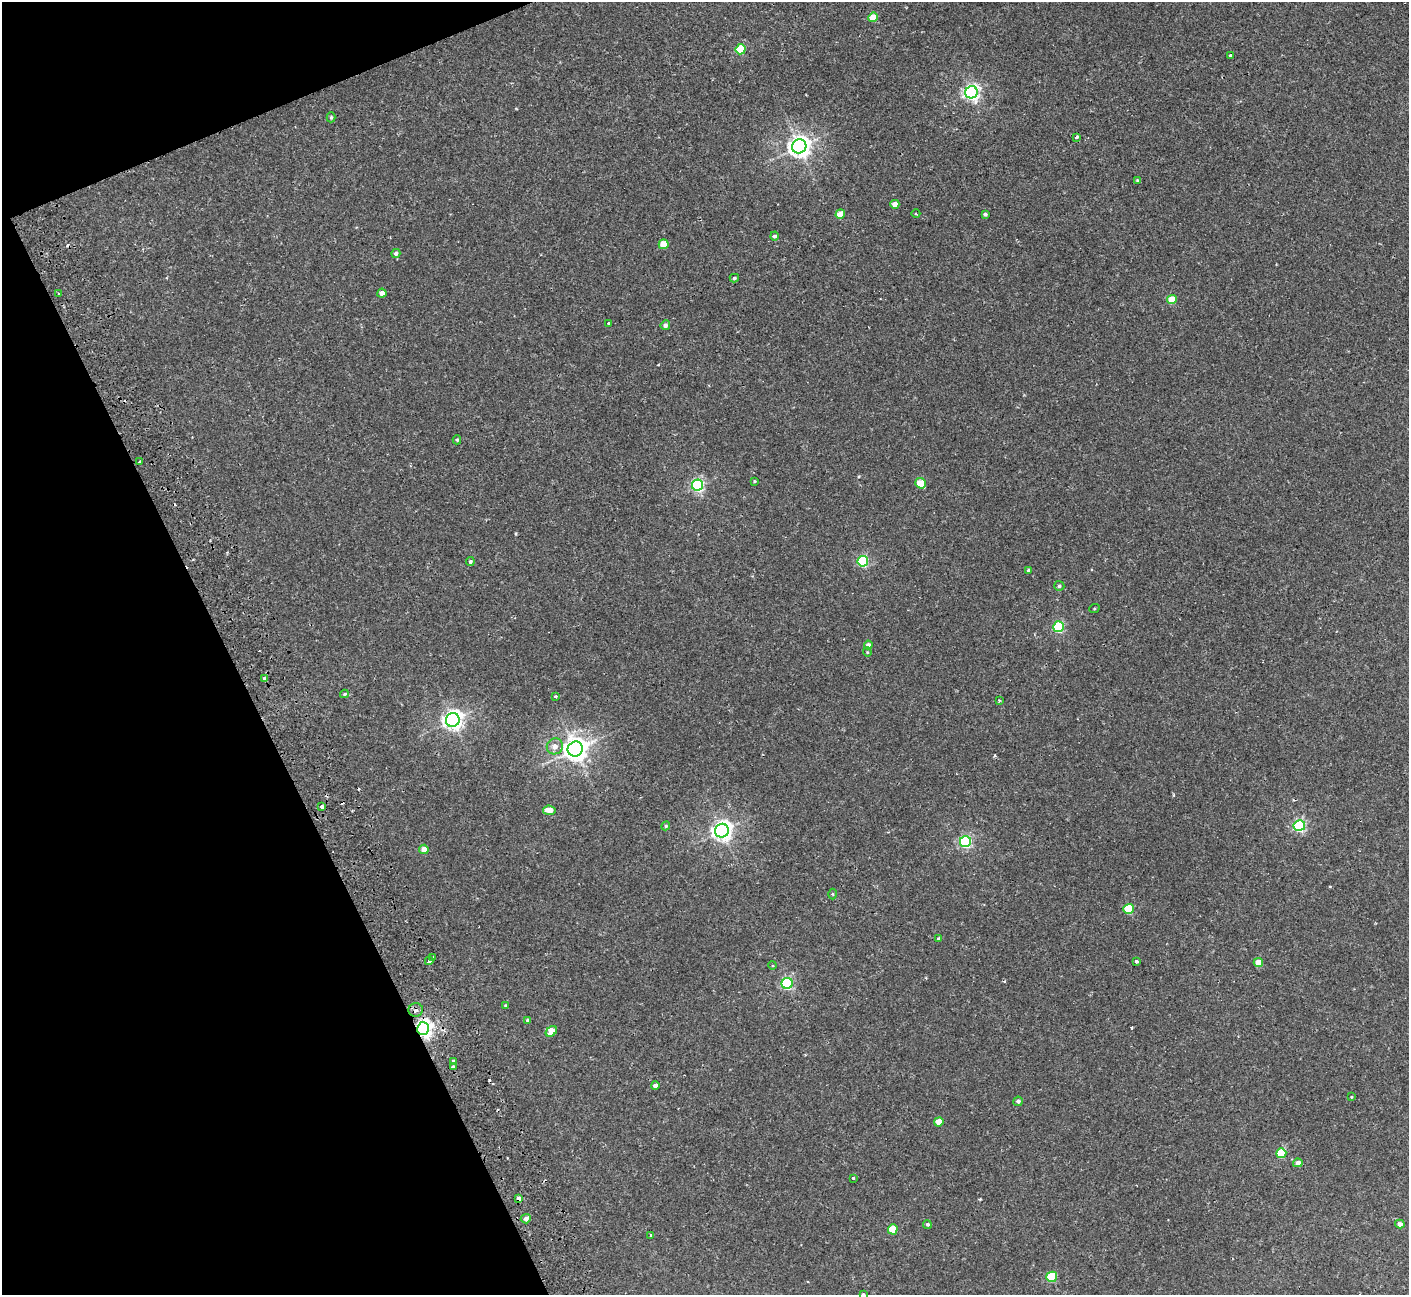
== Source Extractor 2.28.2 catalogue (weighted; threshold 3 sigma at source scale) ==
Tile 5 of 4 x 4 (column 1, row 2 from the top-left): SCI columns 54-1460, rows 2773-4065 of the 5737 x 5674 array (HDU 1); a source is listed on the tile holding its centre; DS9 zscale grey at full resolution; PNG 1411 x 1297 px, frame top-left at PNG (2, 2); each listed source drawn as its Kron ellipse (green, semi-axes under 4 px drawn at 4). Shown black and unused: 20% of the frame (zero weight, under 2 of 3 exposures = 3% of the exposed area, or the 3 px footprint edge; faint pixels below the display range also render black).
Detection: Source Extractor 2.28.2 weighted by HDU 2 'WHT'; one run over the whole footprint, this tile lists its part. Background 0.0296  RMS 0.0027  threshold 0.012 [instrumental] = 3 sigma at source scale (4.5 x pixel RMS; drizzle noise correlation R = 1.50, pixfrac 1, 0.05/0.05 arcsec/px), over >= 5 px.
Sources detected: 86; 7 cosmic-ray / hot-pixel residue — neither listed nor drawn; the other 79 listed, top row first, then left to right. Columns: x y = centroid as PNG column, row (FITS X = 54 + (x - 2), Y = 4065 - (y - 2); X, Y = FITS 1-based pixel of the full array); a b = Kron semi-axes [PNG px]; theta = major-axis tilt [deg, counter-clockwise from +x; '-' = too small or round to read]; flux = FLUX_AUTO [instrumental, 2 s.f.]
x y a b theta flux
873 17 5 4 - 5.5
741 49 5 5 - 14
1230 55 3 3 - 0.49
971 92 6 6 - 79
331 117 5 4 - 0.37
1077 137 3 3 - 1.1
799 146 7 7 - 180
1137 180 4 3 - 0.28
895 204 4 4 - 2.7
840 214 5 4 - 4.7
916 214 4 3 - 0.24
985 214 3 3 - 0.46
775 236 4 4 - 0.68
664 244 5 4 - 5.1
396 253 4 4 - 0.56
734 278 4 4 - 0.55
382 293 4 4 - 2
58 294 4 2 - 0.28
1172 300 5 4 - 7.4
609 323 3 2 - 0.33
665 325 5 4 - 0.76
457 440 4 4 - 0.37
140 462 3 2 - 0.44
754 481 3 2 - 0.27
921 483 5 5 - 7
697 485 5 5 - 48
470 561 4 4 - 0.51
863 561 5 5 - 25
1028 570 4 3 - 0.44
1059 586 5 5 - 0.58
1094 609 5 3 - 0.25
1059 627 5 5 - 24
868 645 4 4 - 1.1
867 652 4 4 - 0.28
264 678 3 3 - 0.72
344 694 4 3 - 0.37
556 696 3 3 - 0.47
999 700 3 2 - 0.22
453 720 7 6 - 130
555 746 8 8 - 1.7
575 749 8 7 - 230
322 806 3 3 - 0.8
549 810 6 4 -7 3.2
666 826 4 4 - 0.34
1299 826 5 5 - 40
722 831 7 6 - 140
965 842 5 5 - 39
424 849 5 4 - 2.3
833 894 5 3 - 0.24
1129 909 5 5 - 13
938 938 3 2 - 0.39
432 957 4 2 - 0.29
429 961 4 4 - 1.1
1136 961 3 3 - 0.85
1258 963 5 4 - 4.1
773 965 4 3 - 0.29
787 983 5 5 - 36
505 1005 4 3 - 0.25
416 1010 7 6 - 1.3
528 1020 4 3 - 0.58
423 1029 6 6 - 110
551 1031 6 4 42 4
454 1061 4 3 - 1.1
453 1067 3 3 - 1.8
655 1085 4 4 - 0.97
1351 1097 3 2 - 0.17
1018 1101 5 4 - 0.69
939 1122 5 4 - 4
1281 1153 5 5 - 11
1298 1163 4 4 - 1.7
853 1178 3 3 - 0.43
518 1199 4 3 - 0.9
526 1219 5 4 - 1.1
927 1224 4 4 - 0.43
1400 1224 5 4 - 1.3
893 1229 5 5 - 7.9
651 1235 3 3 - 0.6
1052 1277 5 5 - 15
863 1294 4 3 - 0.31
Overlapping masked pixels (flux is a lower limit): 3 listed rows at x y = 416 1010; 423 1029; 518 1199
Isophote crosses this tile's border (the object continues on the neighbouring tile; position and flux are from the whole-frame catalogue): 1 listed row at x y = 863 1294